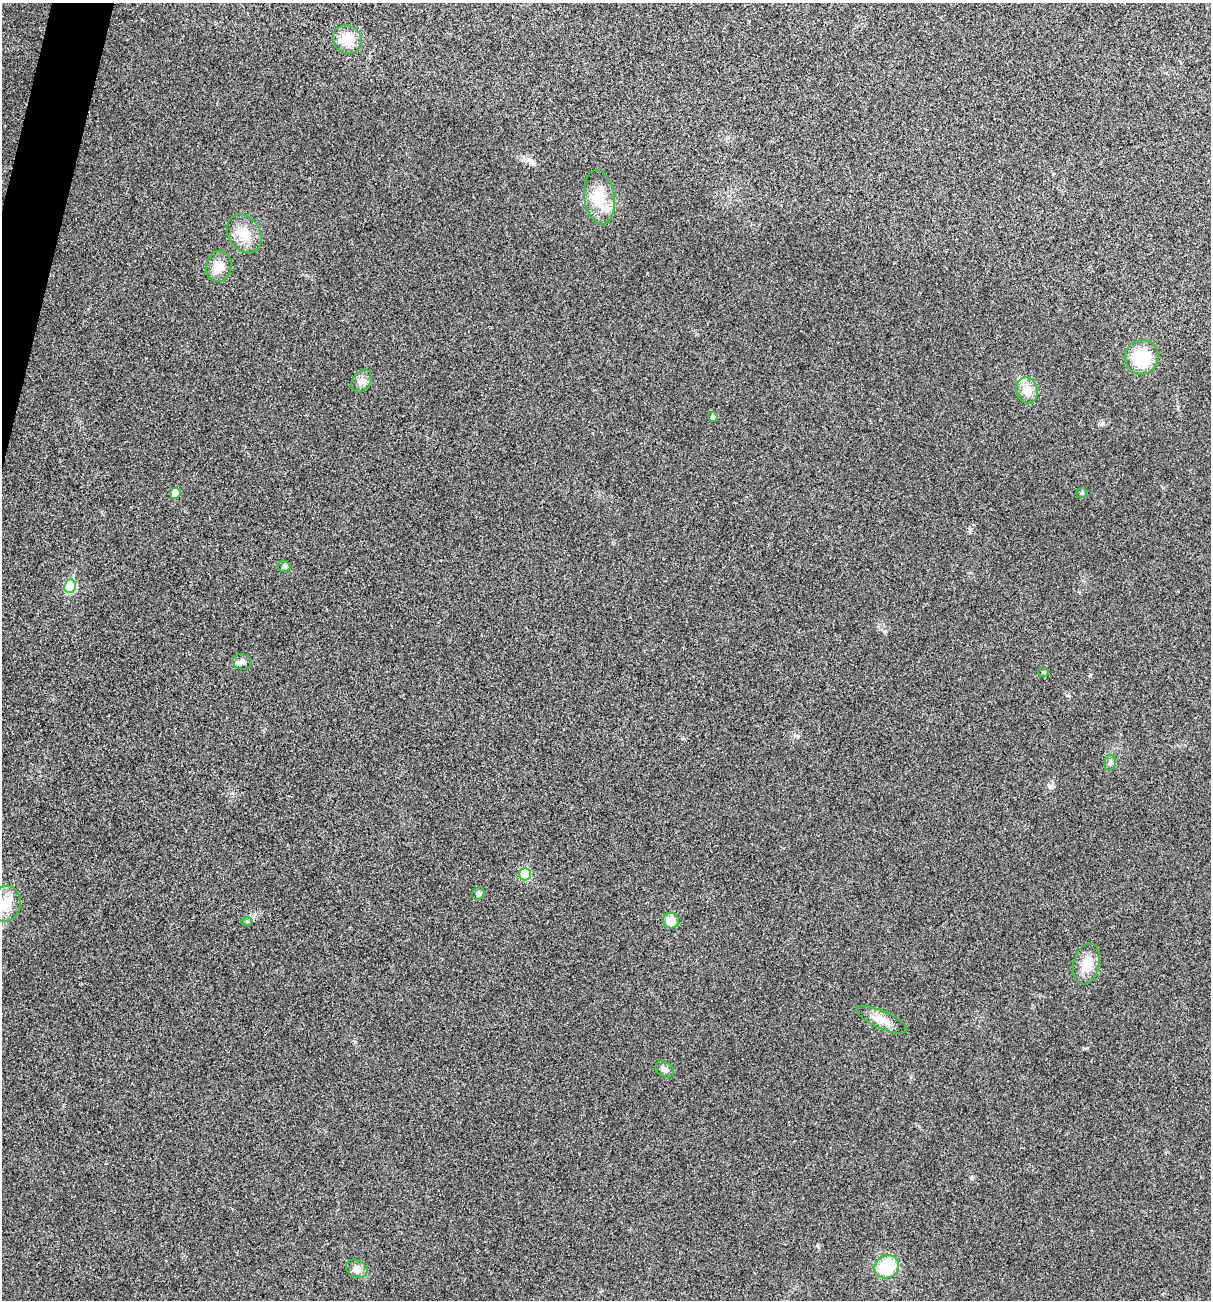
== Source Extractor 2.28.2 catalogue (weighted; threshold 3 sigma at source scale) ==
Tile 11 of 4 x 4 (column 3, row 3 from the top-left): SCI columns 2549-3757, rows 1306-2603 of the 5220 x 5205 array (HDU 1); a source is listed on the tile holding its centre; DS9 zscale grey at full resolution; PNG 1213 x 1302 px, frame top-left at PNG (2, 3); each listed source drawn as its Kron ellipse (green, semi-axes under 4 px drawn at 4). Shown black and unused: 1% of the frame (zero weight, under 3 of 4 exposures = <1% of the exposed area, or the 3 px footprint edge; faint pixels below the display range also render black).
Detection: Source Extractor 2.28.2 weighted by HDU 2 'WHT'; one run over the whole footprint, this tile lists its part. Background 0.0264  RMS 0.0059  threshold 0.0265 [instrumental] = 3 sigma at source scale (4.5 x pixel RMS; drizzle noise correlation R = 1.50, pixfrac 1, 0.05/0.05 arcsec/px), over >= 5 px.
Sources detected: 26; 1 inside a brighter listed object's ellipse — not listed separately; the other 25 listed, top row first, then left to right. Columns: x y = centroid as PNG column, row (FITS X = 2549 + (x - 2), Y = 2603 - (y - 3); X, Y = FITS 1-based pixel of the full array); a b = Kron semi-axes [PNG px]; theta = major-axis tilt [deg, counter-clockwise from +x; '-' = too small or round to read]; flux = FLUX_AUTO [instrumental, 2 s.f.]
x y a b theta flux
347 39 15 13 -46 12
599 197 27 15 -82 14
244 234 21 16 -57 11
218 267 15 12 76 7.9
1142 357 17 17 - 24
362 381 12 9 56 3.4
1027 390 13 10 -78 7.1
713 417 5 5 - 1.6
175 493 5 5 - 9.1
1082 493 6 5 - 0.8
284 566 6 6 - 1.3
70 586 7 5 79 37
242 662 9 7 -10 2.5
1044 672 5 4 - 0.96
1110 763 8 6 75 1.5
525 874 6 6 - 21
478 894 7 6 - 1.2
6 904 18 15 78 11
247 921 6 4 0 0.64
671 921 8 7 - 7.6
1087 964 21 13 76 10
882 1020 27 8 -24 7.3
665 1069 10 7 -31 2.5
887 1267 13 11 37 24
357 1269 11 8 -29 3.1
Unlisted compact peaks at least as high as the median listed source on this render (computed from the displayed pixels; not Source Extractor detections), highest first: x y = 355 1042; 1050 787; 970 530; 971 1177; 798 736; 884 631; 818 1247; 1103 423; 1069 696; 749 21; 683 739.